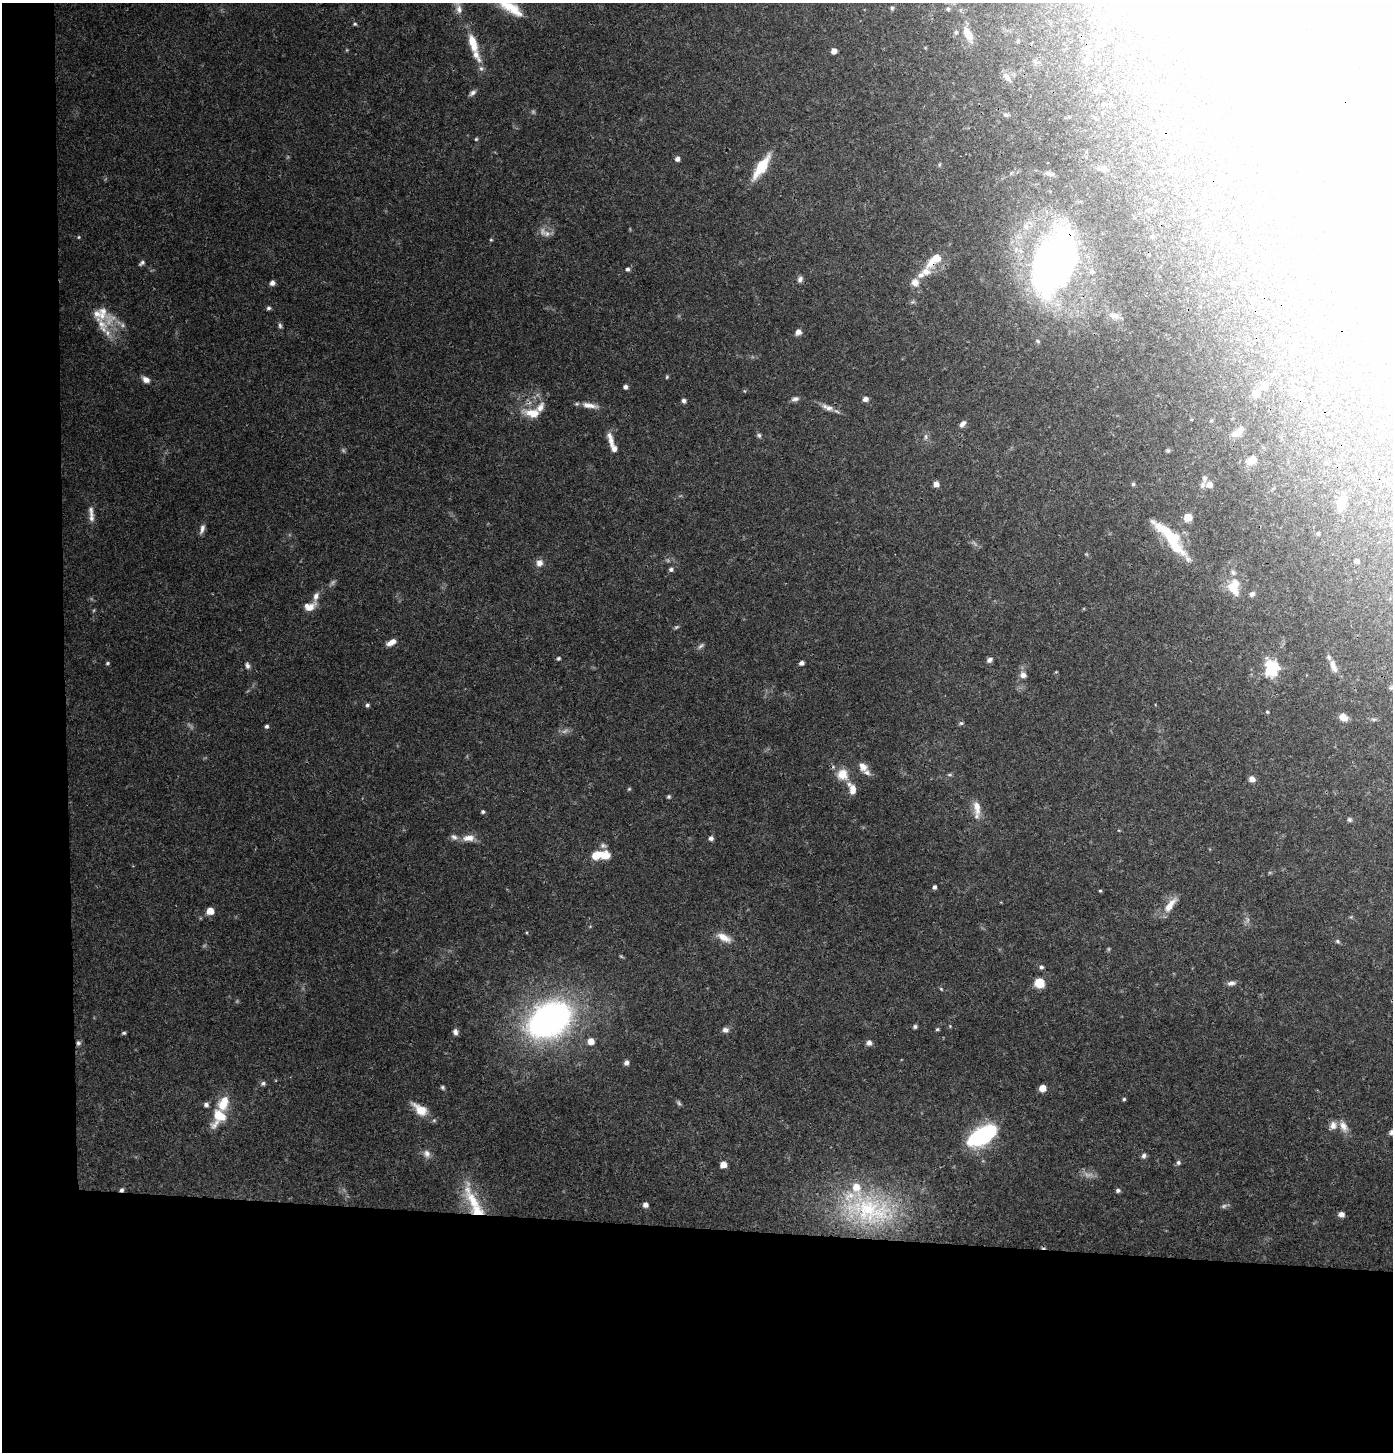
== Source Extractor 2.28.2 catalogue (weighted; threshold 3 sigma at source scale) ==
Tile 7 of 3 x 3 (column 1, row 3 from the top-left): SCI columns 213-1603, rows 1-1450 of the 4599 x 4356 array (HDU 1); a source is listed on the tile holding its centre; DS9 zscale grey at full resolution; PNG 1395 x 1454 px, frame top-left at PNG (2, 3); no overlay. Shown black and unused: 19% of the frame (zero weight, under 3 of 4 exposures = <1% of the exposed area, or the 3 px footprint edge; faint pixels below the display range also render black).
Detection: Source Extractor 2.28.2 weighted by HDU 2 'WHT'; one run over the whole footprint, this tile lists its part. Background 0.0822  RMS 0.0034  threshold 0.0153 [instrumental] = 3 sigma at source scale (4.5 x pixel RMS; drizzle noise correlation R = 1.50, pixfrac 1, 0.0396/0.0396 arcsec/px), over >= 5 px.
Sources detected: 193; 11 too faint to see at this stretch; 13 inside a brighter object's white glare — not listed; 21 inside a brighter listed object's ellipse — not listed separately; the other 148 listed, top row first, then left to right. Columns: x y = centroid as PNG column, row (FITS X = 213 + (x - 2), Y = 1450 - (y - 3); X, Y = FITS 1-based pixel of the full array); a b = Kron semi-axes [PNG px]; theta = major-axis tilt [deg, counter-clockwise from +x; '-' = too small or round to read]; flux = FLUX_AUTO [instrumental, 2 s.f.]
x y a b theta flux
510 7 42 13 -33 11
892 8 5 5 - 0.55
459 9 11 8 -79 2
948 9 5 5 - 0.49
1140 19 6 5 - 0.73
355 24 5 4 - 0.47
956 32 5 5 - 0.62
968 34 14 8 -60 5.1
473 43 27 9 -71 7.1
1119 49 6 3 -2 0.34
834 51 5 5 - 2.1
1089 52 5 5 - 0.48
1087 60 6 6 - 1.2
1007 77 15 7 -47 1.8
472 93 10 5 36 0.99
1006 115 7 4 0 0.59
476 139 5 4 - 0.38
677 159 5 5 - 1.4
761 167 25 9 56 12
1048 173 7 6 - 0.81
1152 236 5 4 - 0.57
79 237 4 4 - 0.35
491 240 4 4 - 0.36
934 260 28 11 42 6.4
142 263 8 5 39 0.78
1054 263 63 35 63 180
627 269 6 5 - 0.81
1092 271 8 7 - 1.3
800 279 8 7 - 1.1
915 282 9 9 - 2.2
272 283 6 5 - 1.3
268 308 6 5 - 0.69
1262 313 5 4 - 0.52
1114 316 16 7 -16 2.1
1335 323 4 3 - 0.51
102 326 40 25 47 8.1
280 326 7 5 -74 0.69
798 332 7 6 - 1.7
1038 341 6 4 -18 0.59
1295 346 7 5 14 0.76
1328 358 5 4 - 1.7
667 377 5 4 - 0.41
146 380 9 7 -31 1.8
1264 386 6 6 - 3.2
625 387 5 4 - 1.1
1256 394 6 6 - 3.7
795 399 11 6 13 1.1
865 399 6 5 - 1.6
684 401 5 5 - 1
589 405 21 7 -10 2.9
829 408 13 8 -17 2.1
532 413 24 12 -5 5.5
962 424 9 6 53 1.3
1237 433 14 7 33 3.1
759 435 7 5 -73 0.67
926 437 8 4 -90 0.79
611 440 12 8 -73 1.9
1168 451 5 5 - 0.49
1252 460 11 8 48 2.8
1205 479 9 5 89 0.91
936 484 5 5 - 1.9
1133 484 5 4 - 0.55
1209 485 6 6 - 2.4
1341 503 13 7 70 6.1
91 512 18 7 -83 2.3
1188 517 6 6 - 4
202 529 13 6 73 1.4
1166 531 44 10 -35 9.3
1318 534 4 3 - 0.52
1188 559 35 6 -57 2.5
1357 561 4 4 - 1.4
539 563 10 9 - 1.8
671 569 5 5 - 0.89
1233 587 20 14 89 7.2
1252 594 6 6 - 1
309 606 16 10 18 3.3
391 642 11 6 30 2.2
701 646 11 5 38 0.86
559 658 5 5 - 0.52
989 660 6 5 - 1.1
107 663 5 4 - 0.47
801 663 5 4 - 1.2
247 665 8 5 -77 1
1333 666 20 7 -70 2.5
1272 668 21 18 -82 12
1023 675 8 7 - 1.6
1392 687 10 3 33 0.63
367 705 5 5 - 0.66
1267 712 4 3 - 0.39
1343 717 9 7 -33 2.9
1374 719 7 4 18 0.53
961 723 6 5 - 0.59
267 726 5 5 - 0.65
863 767 13 10 -58 2.5
842 774 15 14 - 5.2
949 775 6 4 18 0.46
1252 779 6 6 - 2
629 789 5 4 - 0.35
852 789 14 8 -73 3.7
669 797 5 5 - 0.51
977 808 22 9 -82 3.6
483 812 5 4 - 0.58
1349 820 6 6 - 0.6
468 838 17 9 5 3.1
711 838 6 5 - 1.1
604 855 16 9 -15 5.4
934 887 5 4 - 0.8
1100 891 4 4 - 0.36
1170 905 24 8 53 4.1
210 911 6 5 - 4.2
724 937 20 9 -27 3.8
1337 941 6 5 - 0.58
1041 967 6 5 - 0.74
1039 983 6 6 - 11
1231 983 11 6 9 1.3
941 989 6 3 -46 0.38
549 1020 35 25 31 130
915 1026 5 5 - 0.68
937 1029 5 4 - 0.44
725 1030 8 7 - 1.2
455 1032 8 6 -83 1.2
124 1033 5 4 - 0.53
591 1041 6 6 - 3
78 1043 6 6 - 0.78
869 1043 6 6 - 1.4
626 1063 6 5 - 1.2
263 1083 6 6 - 0.83
443 1087 6 4 -44 0.54
1042 1088 5 5 - 4.5
1124 1099 4 4 - 0.45
206 1105 6 5 - 0.99
420 1109 21 11 -39 5.5
219 1116 35 16 68 10
1333 1125 11 8 -87 2.1
1343 1126 15 9 -61 2.6
1391 1132 8 6 63 0.86
983 1136 29 15 32 34
427 1154 11 9 -59 1.8
1144 1156 7 6 - 0.94
1178 1162 6 6 - 0.74
723 1164 5 5 - 3.3
122 1190 5 5 - 0.78
1118 1190 5 5 - 0.8
473 1201 47 13 -59 12
645 1205 5 5 - 1.6
1224 1206 8 6 22 0.82
869 1210 67 37 -10 44
1341 1214 6 5 - 1.6
Overlapping masked pixels (flux is a lower limit): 6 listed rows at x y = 934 260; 1054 263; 532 413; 78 1043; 420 1109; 122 1190
Isophote crosses this tile's border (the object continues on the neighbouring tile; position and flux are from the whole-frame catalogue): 3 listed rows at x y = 510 7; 1392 687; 1391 1132